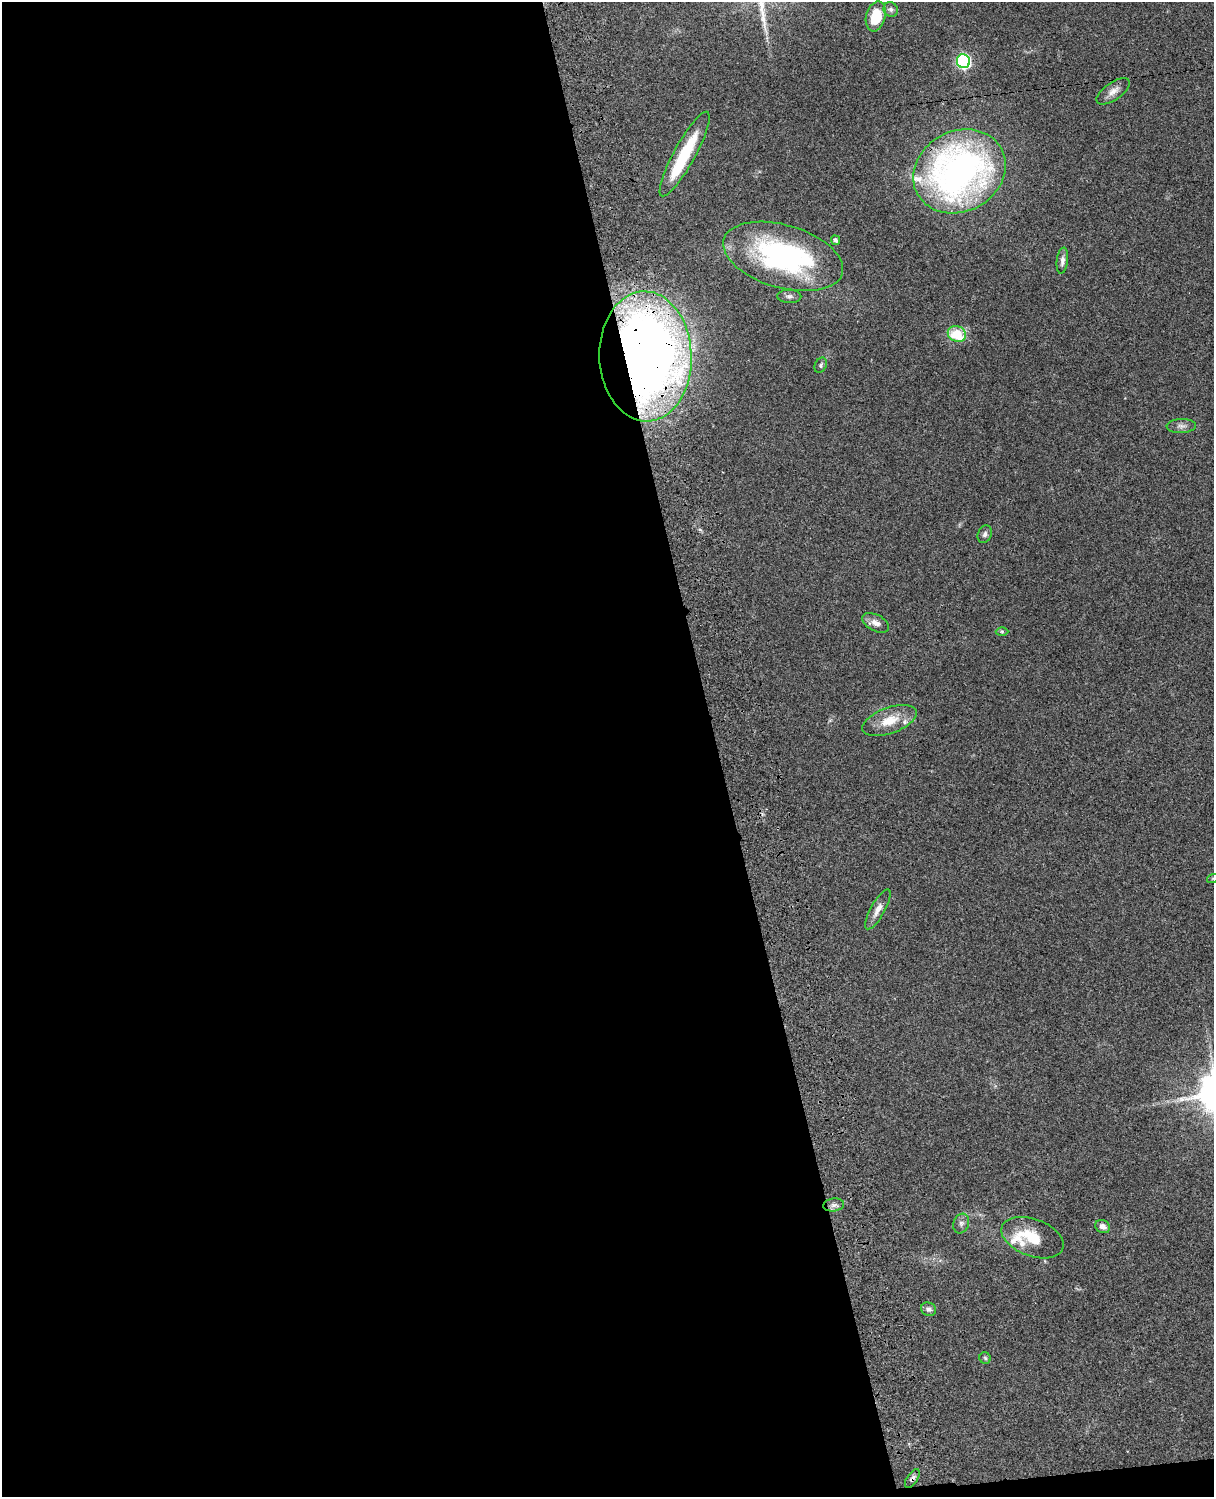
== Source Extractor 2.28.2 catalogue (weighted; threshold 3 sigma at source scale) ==
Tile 9 of 4 x 3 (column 1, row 3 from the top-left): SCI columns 121-1332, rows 277-1771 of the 5087 x 4926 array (HDU 1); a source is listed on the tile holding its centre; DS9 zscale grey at full resolution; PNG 1216 x 1499 px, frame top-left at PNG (2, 2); each listed source drawn as its Kron ellipse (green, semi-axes under 4 px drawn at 4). Shown black and unused: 60% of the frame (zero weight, under 3 of 4 exposures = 6% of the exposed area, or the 3 px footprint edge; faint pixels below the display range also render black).
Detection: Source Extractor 2.28.2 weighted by HDU 2 'WHT'; one run over the whole footprint, this tile lists its part. Background 0.0955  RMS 0.0063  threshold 0.0283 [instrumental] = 3 sigma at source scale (4.5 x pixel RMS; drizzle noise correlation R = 1.50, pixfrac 1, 0.05/0.05 arcsec/px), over >= 5 px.
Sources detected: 32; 1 inside a brighter object's white glare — neither listed nor drawn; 4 inside a brighter listed object's ellipse — not listed separately; the other 27 listed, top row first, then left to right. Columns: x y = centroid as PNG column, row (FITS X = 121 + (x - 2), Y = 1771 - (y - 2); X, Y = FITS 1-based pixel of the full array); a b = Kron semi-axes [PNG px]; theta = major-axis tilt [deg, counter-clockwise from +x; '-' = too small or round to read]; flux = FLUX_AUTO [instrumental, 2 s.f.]
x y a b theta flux
891 10 8 7 - 1.7
876 16 15 9 75 19
963 61 7 6 - 120
1113 91 19 8 34 5
685 154 48 10 61 33
959 171 48 40 29 270
835 240 5 4 - 1.9
783 256 62 31 -16 130
1062 261 13 5 82 2.9
789 296 12 7 -1 2.2
957 334 9 7 -22 20
645 356 65 46 -88 670
821 365 8 5 65 1.4
1181 426 15 7 2 2.9
985 534 9 6 70 2
876 623 14 8 -26 3.7
1002 631 6 4 -1 0.86
889 721 28 13 20 13
1213 878 6 3 19 0.64
878 909 22 7 61 5.3
834 1205 10 6 7 2.3
961 1223 10 7 70 2.4
1103 1227 8 6 -27 3
1033 1238 33 18 -20 19
929 1309 8 6 -25 2.1
985 1358 6 5 - 1.1
912 1478 10 5 56 2.1
Overlapping masked pixels (flux is a lower limit): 3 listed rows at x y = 959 171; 645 356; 912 1478
Isophote crosses this tile's border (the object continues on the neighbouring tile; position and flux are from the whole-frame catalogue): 1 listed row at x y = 1213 878